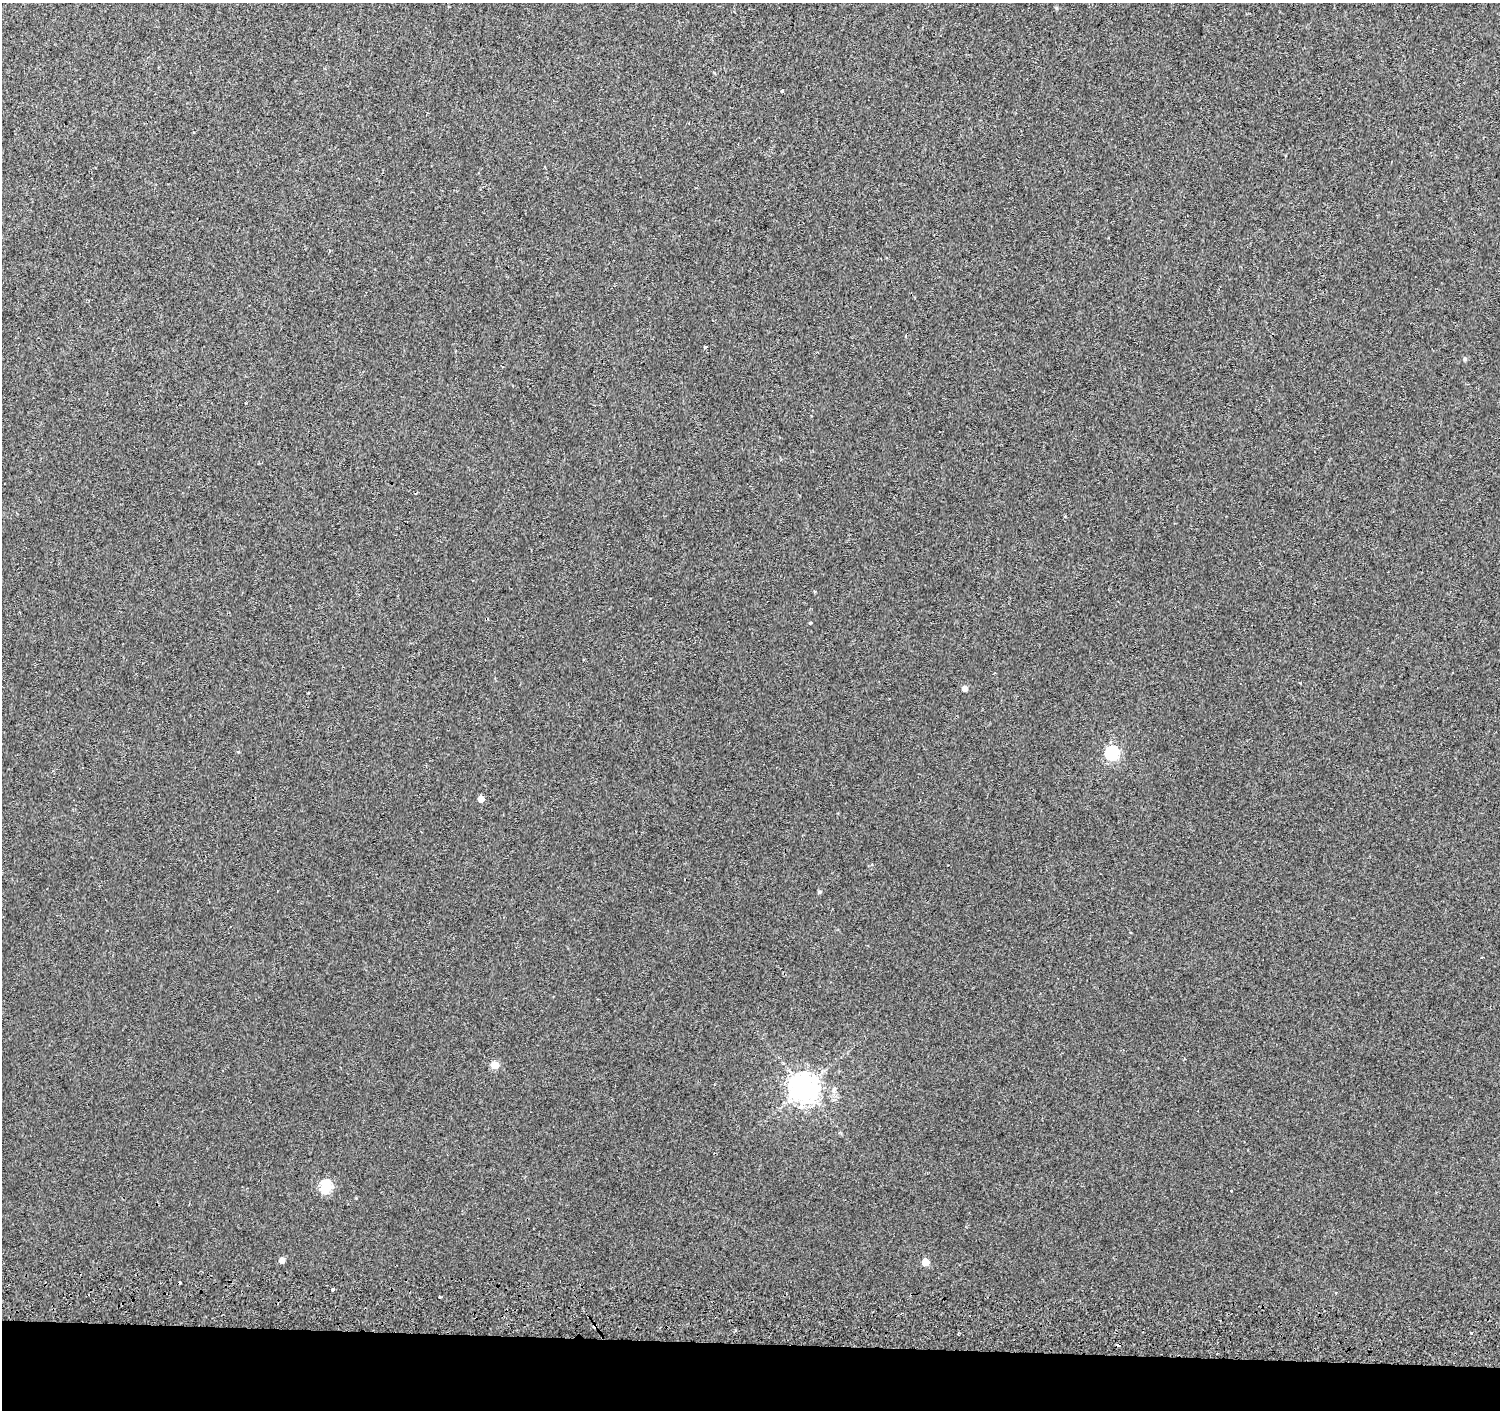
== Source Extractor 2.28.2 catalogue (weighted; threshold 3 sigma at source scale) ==
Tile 8 of 3 x 3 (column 2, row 3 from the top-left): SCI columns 1503-3000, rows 287-1694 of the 4512 x 4851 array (HDU 1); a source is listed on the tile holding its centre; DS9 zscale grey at full resolution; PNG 1502 x 1412 px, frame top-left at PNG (2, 3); no overlay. Shown black and unused: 5% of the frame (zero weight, under 2 of 3 exposures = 3% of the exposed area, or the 3 px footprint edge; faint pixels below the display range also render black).
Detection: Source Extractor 2.28.2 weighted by HDU 2 'WHT'; one run over the whole footprint, this tile lists its part. Background 0.00319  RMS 0.0035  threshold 0.0159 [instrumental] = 3 sigma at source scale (4.5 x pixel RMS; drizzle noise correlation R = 1.50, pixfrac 1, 0.0396/0.0396 arcsec/px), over >= 5 px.
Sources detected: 26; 5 cosmic-ray / hot-pixel residue — not listed; the other 21 listed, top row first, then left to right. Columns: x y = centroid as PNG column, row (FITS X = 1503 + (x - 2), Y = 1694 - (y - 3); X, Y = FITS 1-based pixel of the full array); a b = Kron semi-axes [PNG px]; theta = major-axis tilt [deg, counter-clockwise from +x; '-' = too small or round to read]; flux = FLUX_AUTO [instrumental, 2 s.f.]
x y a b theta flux
1056 8 5 4 - 0.41
782 91 3 3 - 0.51
705 347 3 3 - 0.44
1465 359 5 4 - 0.61
810 623 3 3 - 0.56
965 689 5 5 - 1.9
238 752 4 4 - 0.34
1112 753 6 6 - 52
481 799 5 4 - 3.2
819 892 5 4 - 0.57
1482 957 3 2 - 0.44
495 1065 5 5 - 7.2
804 1088 9 9 - 460
326 1187 6 6 - 33
1231 1191 3 2 - 0.69
282 1260 5 5 - 2.2
925 1262 5 5 - 6.5
333 1289 3 3 - 2
439 1297 3 2 - 0.33
958 1333 3 2 - 0.78
1472 1333 3 3 - 1.9